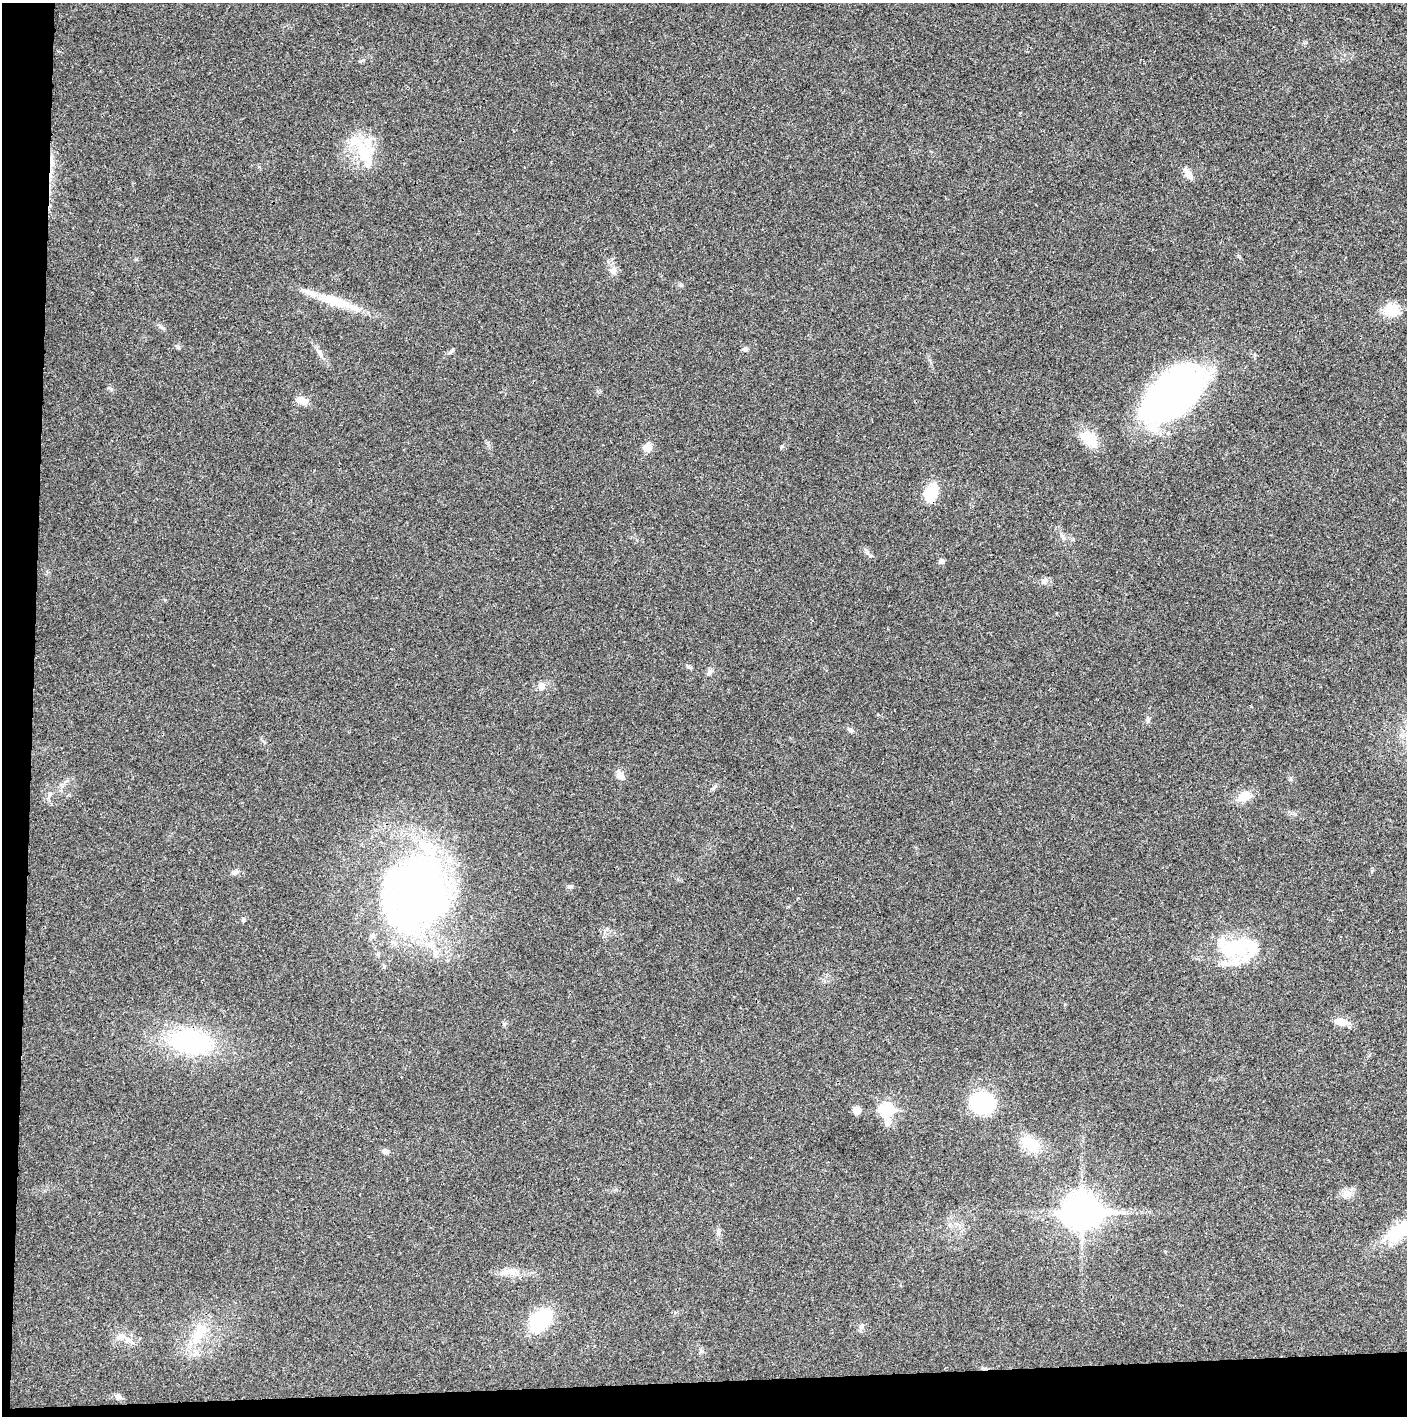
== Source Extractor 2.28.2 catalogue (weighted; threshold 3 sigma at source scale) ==
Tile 7 of 3 x 3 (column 1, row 3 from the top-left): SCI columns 5-1409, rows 1-1414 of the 4221 x 4243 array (HDU 1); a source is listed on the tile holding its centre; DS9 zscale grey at full resolution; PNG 1409 x 1418 px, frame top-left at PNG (2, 3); no overlay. Shown black and unused: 5% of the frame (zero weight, under 3 of 4 exposures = <1% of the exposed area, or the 3 px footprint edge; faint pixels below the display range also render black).
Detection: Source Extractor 2.28.2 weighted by HDU 2 'WHT'; one run over the whole footprint, this tile lists its part. Background 0.0189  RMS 0.005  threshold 0.0225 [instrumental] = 3 sigma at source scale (4.5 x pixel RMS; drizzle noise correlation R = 1.50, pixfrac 1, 0.05/0.05 arcsec/px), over >= 5 px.
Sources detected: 52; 3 inside a brighter object's white glare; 1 cosmic-ray / hot-pixel residue — not listed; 6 inside a brighter listed object's ellipse — not listed separately; the other 42 listed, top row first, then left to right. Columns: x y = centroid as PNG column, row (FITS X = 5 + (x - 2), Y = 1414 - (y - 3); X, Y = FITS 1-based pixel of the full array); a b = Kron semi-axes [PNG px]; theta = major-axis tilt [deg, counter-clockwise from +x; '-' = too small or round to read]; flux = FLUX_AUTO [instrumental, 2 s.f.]
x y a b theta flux
365 154 27 23 40 20
1188 174 16 7 -58 3
339 302 60 11 -18 17
1392 310 17 15 -31 9.3
178 346 8 3 -19 0.75
745 349 7 5 40 1.3
320 353 14 6 -62 2.3
111 389 6 5 - 0.87
1173 398 78 38 51 150
301 400 17 8 -13 4
1089 439 29 14 -41 10
648 447 10 8 58 4.2
931 493 21 14 71 13
941 561 7 6 - 1.3
1044 581 8 8 - 2
688 667 7 4 -2 0.8
709 672 10 6 60 1.5
541 686 10 8 86 2.6
1147 719 7 4 90 0.96
850 730 7 6 - 1.1
620 776 11 9 -75 2.8
1244 796 16 10 22 7.4
235 872 9 5 45 1.3
418 886 82 71 71 250
1233 947 48 26 -3 31
1340 1022 13 8 -9 5.4
190 1042 29 17 -9 79
982 1102 25 19 8 37
857 1110 7 7 - 3.3
886 1110 9 7 -74 51
1030 1144 22 14 -33 13
385 1151 7 6 - 1.5
1347 1194 13 11 -14 3.8
1082 1211 14 10 1 960
1399 1231 41 20 37 25
718 1233 8 6 -90 1.4
512 1271 14 10 15 4.5
540 1320 23 15 43 33
861 1326 8 6 70 1.3
199 1334 39 12 61 14
120 1337 11 7 24 2.8
118 1397 9 7 -16 1.6
Overlapping masked pixels (flux is a lower limit): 1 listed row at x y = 931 493
Isophote crosses this tile's border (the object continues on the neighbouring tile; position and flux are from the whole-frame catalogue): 1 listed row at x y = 1399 1231
Unlisted compact peaks at least as high as the median listed source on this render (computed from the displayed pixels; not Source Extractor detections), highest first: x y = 870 556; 163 328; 451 351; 681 285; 782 446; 613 271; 136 259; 243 919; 504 1024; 702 1351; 1290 779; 608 262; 1372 871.